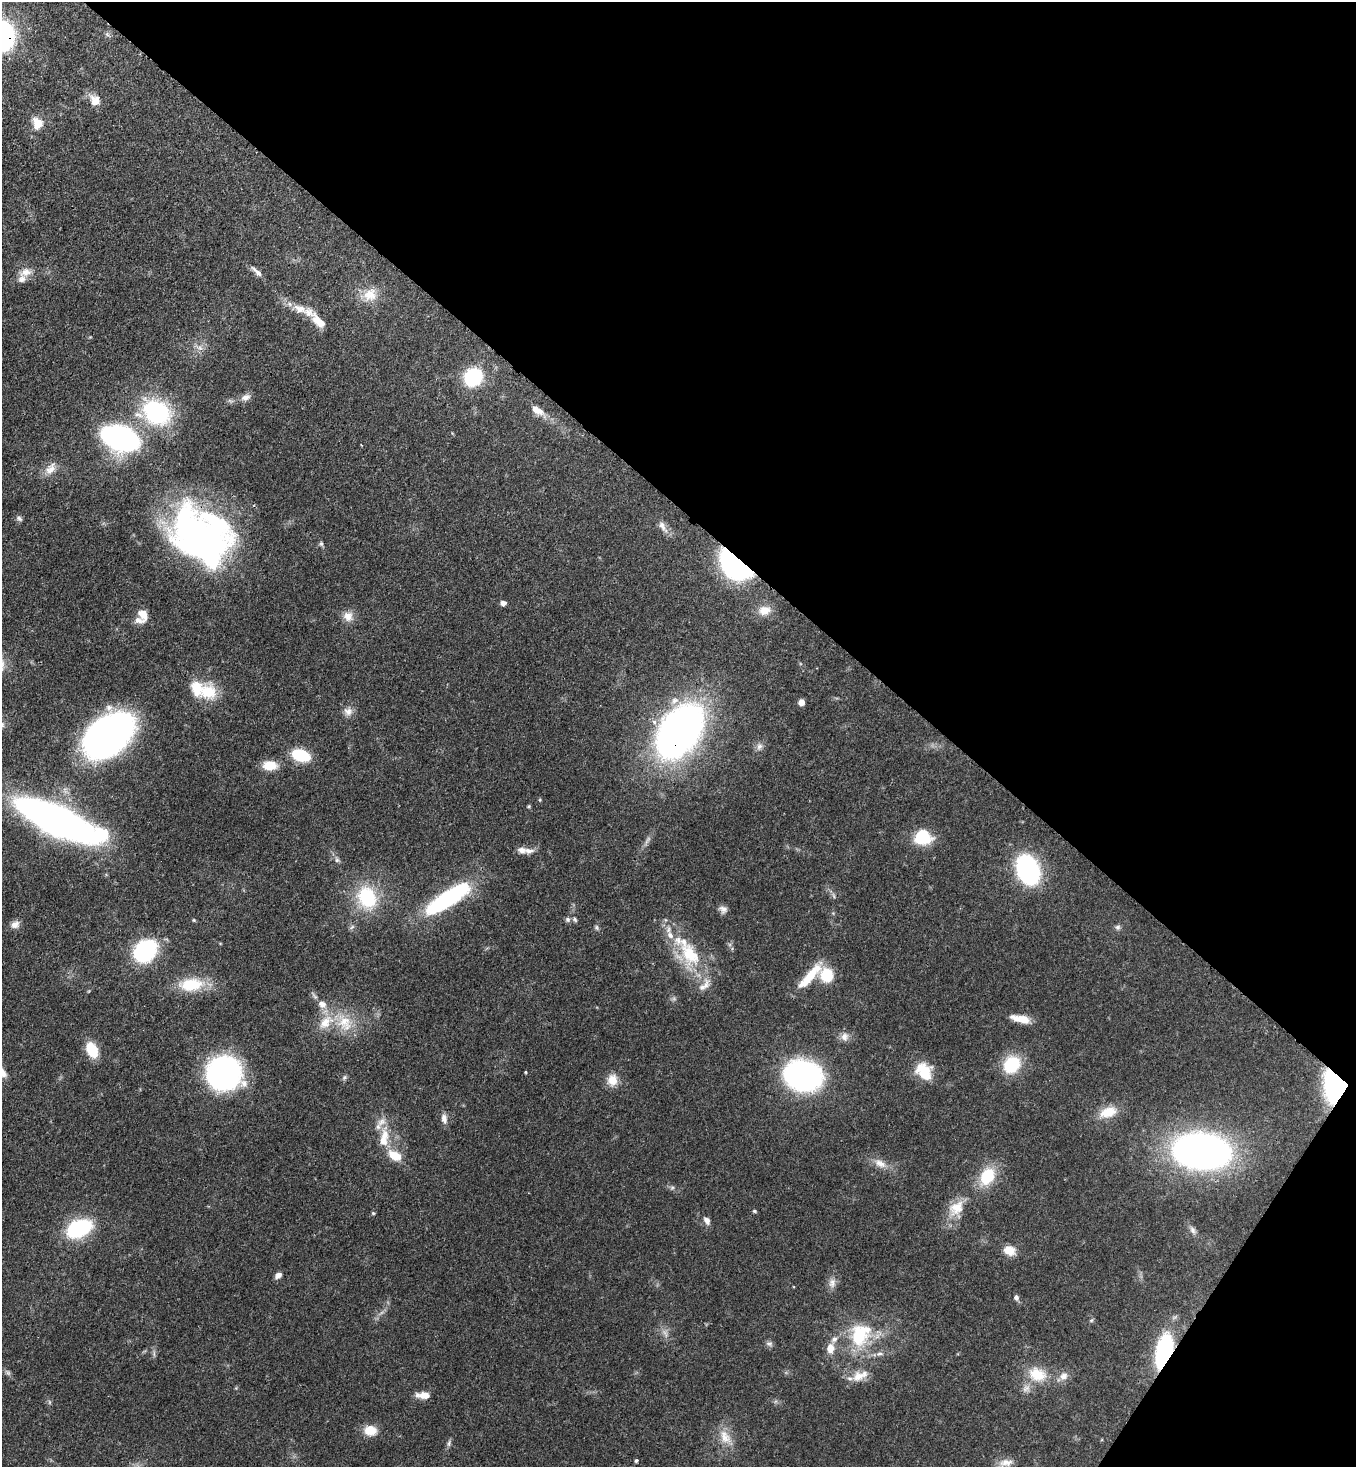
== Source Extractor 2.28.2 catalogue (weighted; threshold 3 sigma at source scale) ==
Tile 8 of 4 x 4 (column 4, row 2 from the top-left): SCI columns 4286-5639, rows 2991-4455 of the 6003 x 5981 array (HDU 1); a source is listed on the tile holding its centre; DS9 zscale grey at full resolution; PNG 1358 x 1469 px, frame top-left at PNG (2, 2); no overlay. Shown black and unused: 37% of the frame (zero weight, under 3 of 4 exposures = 7% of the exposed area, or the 3 px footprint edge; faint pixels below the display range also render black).
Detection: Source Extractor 2.28.2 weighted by HDU 2 'WHT'; one run over the whole footprint, this tile lists its part. Background 0.0852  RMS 0.0039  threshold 0.0175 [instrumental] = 3 sigma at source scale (4.5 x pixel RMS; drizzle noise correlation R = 1.50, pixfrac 1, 0.05/0.05 arcsec/px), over >= 5 px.
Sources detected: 121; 3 too faint to see at this stretch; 2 inside a brighter object's white glare — not listed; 12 inside a brighter listed object's ellipse — not listed separately; the other 104 listed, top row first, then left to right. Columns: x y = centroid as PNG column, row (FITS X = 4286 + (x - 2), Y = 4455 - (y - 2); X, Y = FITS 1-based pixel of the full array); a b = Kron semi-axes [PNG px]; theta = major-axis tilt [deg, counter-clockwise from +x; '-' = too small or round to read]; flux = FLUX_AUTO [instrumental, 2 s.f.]
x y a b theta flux
107 34 7 5 -44 0.83
95 100 15 12 -60 4.4
38 123 13 10 -70 6.2
26 272 18 11 19 4.2
257 272 18 6 -44 2.3
370 295 22 17 40 7.5
300 309 21 12 -21 6.1
318 321 23 10 -47 5.8
200 348 7 5 -43 1.2
473 377 15 14 - 28
246 397 13 8 21 2.2
537 410 20 8 -34 4.8
157 412 30 24 -37 44
120 438 21 13 -18 180
361 445 3 2 - 0.31
50 469 20 11 52 4.4
19 519 8 6 -32 1.1
663 527 21 8 -59 2.9
198 534 76 42 5 130
321 544 7 5 77 0.78
735 565 30 18 -44 86
503 603 6 5 - 1.5
764 610 17 12 13 4.7
143 614 13 9 -55 4.4
348 616 14 13 - 3.7
208 692 23 20 -36 12
801 702 6 5 - 2.3
348 711 12 11 - 2.7
654 722 6 6 - 1.4
680 731 39 25 55 290
108 736 35 23 41 250
759 746 11 7 72 1.8
301 755 15 9 -17 20
270 765 16 10 -1 6.8
540 800 5 4 - 0.39
529 806 5 4 - 0.49
57 821 52 15 -25 450
922 837 15 13 -3 18
647 840 16 5 59 1.7
528 851 16 9 0 2.6
337 860 8 6 -76 1
1028 870 22 15 -69 78
367 898 32 25 -67 23
448 899 43 12 33 64
723 909 11 9 -27 1.9
568 919 7 7 - 0.98
575 919 8 5 -59 0.83
194 920 5 4 - 0.46
15 924 12 9 33 2.5
1118 927 7 7 - 1
596 928 7 6 - 0.8
145 951 14 11 42 72
690 954 60 27 -55 27
827 975 14 13 - 12
810 976 38 9 48 11
191 985 28 15 4 16
322 1004 12 10 -30 3.2
1021 1019 25 9 -13 5.9
345 1023 29 20 -59 13
845 1037 12 10 68 2.5
92 1050 15 9 -63 12
1012 1064 17 14 48 20
924 1071 21 16 -54 12
525 1072 3 3 - 0.35
224 1073 25 25 - 120
803 1076 26 20 -10 130
344 1077 7 5 69 0.83
612 1080 15 12 82 5
1338 1085 19 17 71 110
1108 1112 22 13 19 8.3
444 1119 13 8 -79 2.3
385 1135 25 12 -84 8.5
1201 1151 44 27 -6 220
395 1155 15 9 -30 7.7
880 1163 19 10 -28 4.2
987 1176 23 16 58 14
672 1188 6 5 - 0.75
956 1208 25 19 55 8.4
754 1211 6 4 -16 0.54
373 1213 5 4 - 0.48
707 1221 10 6 -58 1.9
79 1228 20 12 24 43
1193 1230 13 7 -60 1.7
1009 1250 11 9 -22 6.3
278 1275 9 6 34 1.8
832 1283 15 10 85 2.7
1016 1297 8 6 -80 1.2
1091 1320 6 4 30 0.57
860 1335 34 25 63 25
769 1344 10 6 -8 1.2
830 1348 12 9 82 4.4
1164 1351 29 12 76 52
154 1354 9 3 85 0.9
879 1354 10 5 13 1.4
8 1372 8 5 -44 0.91
1037 1374 26 19 -21 12
858 1376 18 14 31 6.1
1063 1376 13 11 41 3
424 1395 15 7 -2 4.5
370 1430 14 11 -8 6.5
725 1437 26 14 -55 6.7
449 1443 10 5 72 1
636 1461 4 4 - 0.72
1005 1463 21 10 17 3.5
Overlapping masked pixels (flux is a lower limit): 4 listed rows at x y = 735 565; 680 731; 1338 1085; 1164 1351
Isophote crosses this tile's border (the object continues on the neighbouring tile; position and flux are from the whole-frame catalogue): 1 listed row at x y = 1005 1463